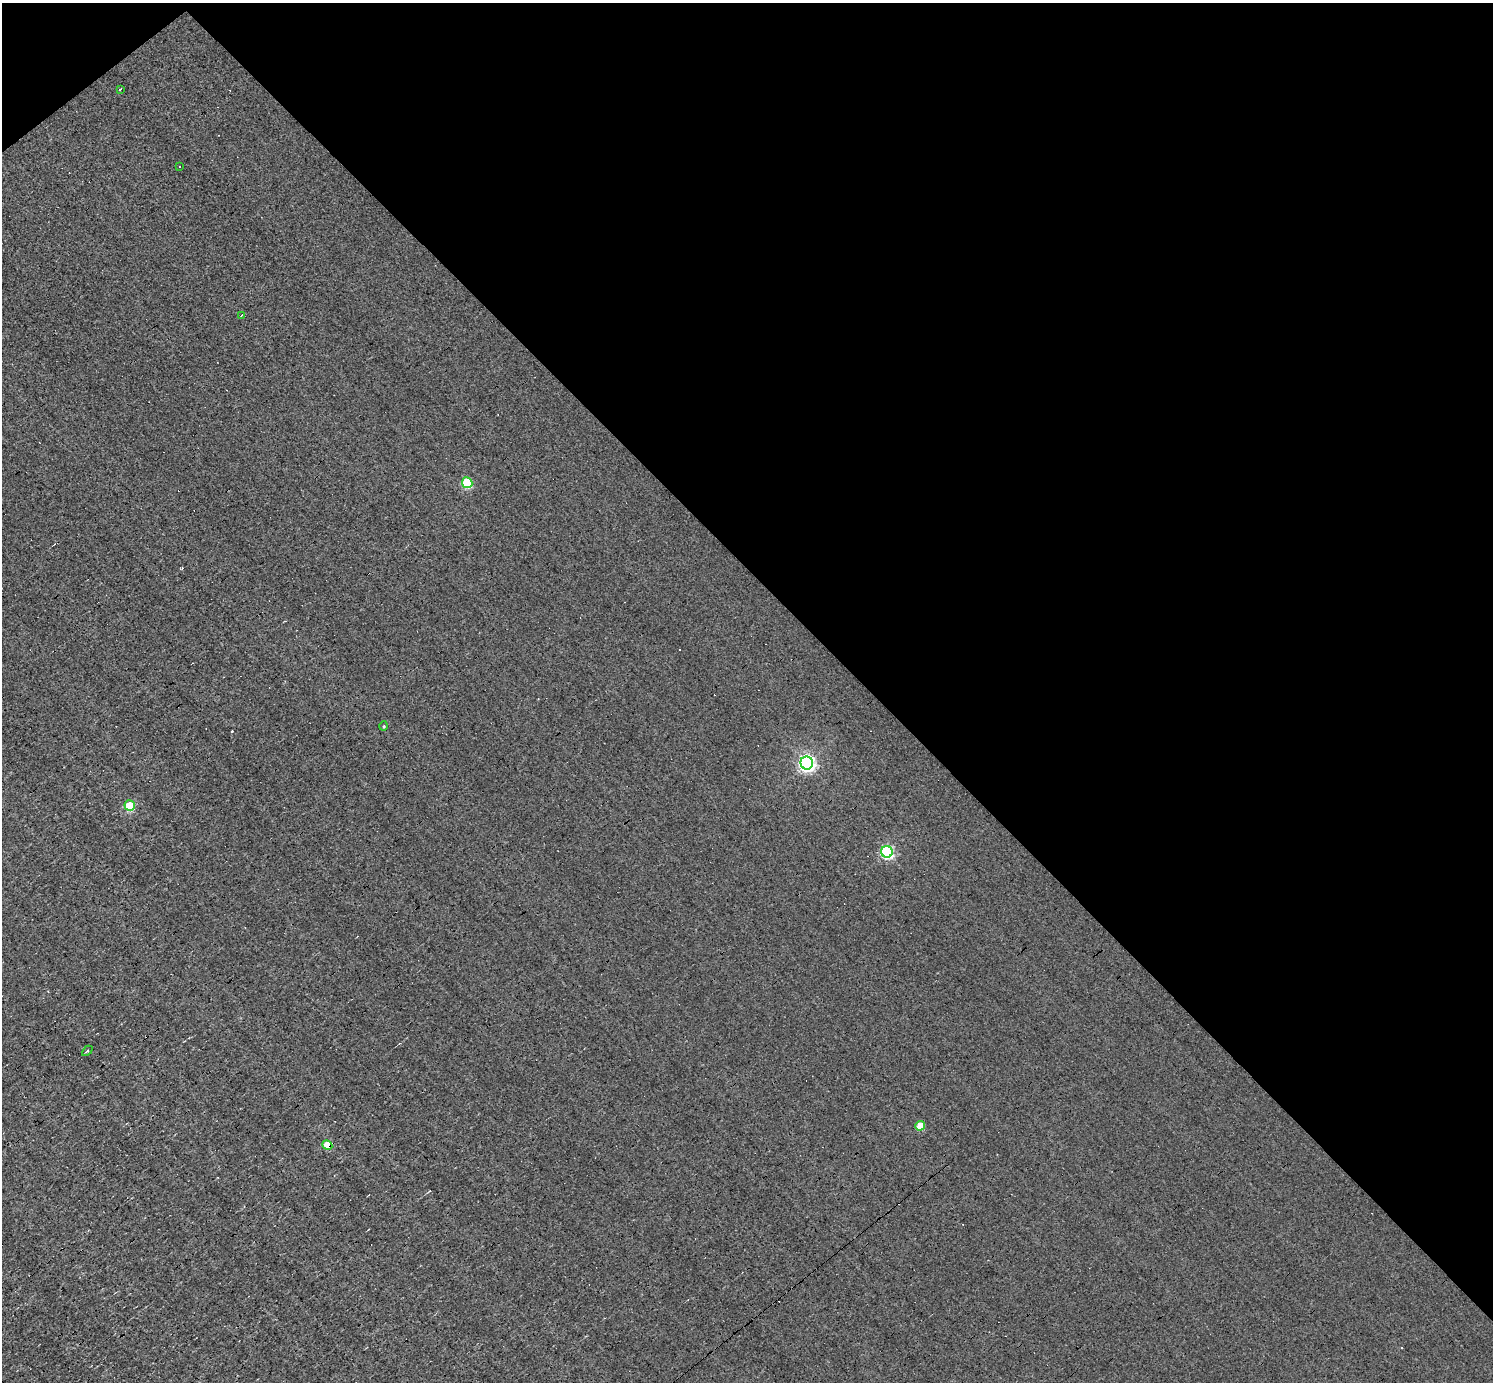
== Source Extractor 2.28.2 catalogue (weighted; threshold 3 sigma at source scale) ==
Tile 3 of 4 x 4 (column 3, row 1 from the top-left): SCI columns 2985-4475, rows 4292-5671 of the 5967 x 5966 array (HDU 1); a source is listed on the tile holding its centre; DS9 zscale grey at full resolution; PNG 1495 x 1384 px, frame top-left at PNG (2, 3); each listed source drawn as its Kron ellipse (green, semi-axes under 4 px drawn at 4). Shown black and unused: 43% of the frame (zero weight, under 3 of 4 exposures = <1% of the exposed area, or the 3 px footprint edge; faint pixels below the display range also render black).
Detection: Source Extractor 2.28.2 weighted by HDU 2 'WHT'; one run over the whole footprint, this tile lists its part. Background -0.00396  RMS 0.036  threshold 0.163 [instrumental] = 3 sigma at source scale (4.5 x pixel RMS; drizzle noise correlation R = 1.50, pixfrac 1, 0.05/0.05 arcsec/px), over >= 5 px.
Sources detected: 17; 6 cosmic-ray / hot-pixel residue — neither listed nor drawn; the other 11 listed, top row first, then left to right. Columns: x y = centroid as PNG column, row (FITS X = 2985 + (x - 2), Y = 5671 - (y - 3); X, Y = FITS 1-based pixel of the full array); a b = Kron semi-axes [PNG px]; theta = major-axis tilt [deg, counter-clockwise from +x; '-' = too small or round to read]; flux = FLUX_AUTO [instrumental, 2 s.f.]
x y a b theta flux
120 89 3 2 - 8.6
180 167 3 3 - 5.2
242 315 4 3 - 3.1
467 483 5 5 - 240
384 726 5 3 - 3.4
807 763 6 6 - 1300
130 806 5 5 - 210
887 852 6 5 - 580
87 1051 6 3 45 4.2
920 1126 5 4 - 80
327 1145 5 4 - 110
Overlapping masked pixels (flux is a lower limit): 1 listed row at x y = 327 1145